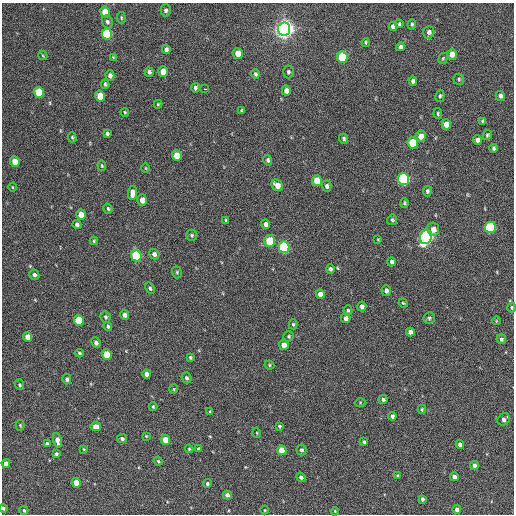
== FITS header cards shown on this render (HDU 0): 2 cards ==
NAXIS1  =                  512 / Axis length
NAXIS2  =                  512 / Axis length

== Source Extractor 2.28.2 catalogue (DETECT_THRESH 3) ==
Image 512 x 512 px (HDU 0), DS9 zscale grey, 1 PNG px = 1 image px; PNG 516 x 516 px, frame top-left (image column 1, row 512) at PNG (2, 3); each listed source drawn as its Kron ellipse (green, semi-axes under 4 px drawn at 4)
Background 286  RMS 16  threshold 49.2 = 3 sigma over >= 5 px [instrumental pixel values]
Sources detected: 151; all 151 listed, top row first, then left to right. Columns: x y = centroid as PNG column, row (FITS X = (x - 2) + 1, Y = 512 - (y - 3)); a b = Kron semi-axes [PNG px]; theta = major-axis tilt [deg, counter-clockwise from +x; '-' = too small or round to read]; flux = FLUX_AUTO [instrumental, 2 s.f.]
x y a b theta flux
166 10 6 5 - 2600
105 12 5 4 - 22000
121 18 6 3 -82 1200
107 22 6 5 - 2600
399 24 4 3 - 1500
412 24 5 4 - 1800
393 26 4 4 - 3900
284 29 6 6 - 870000
429 32 6 5 - 4100
107 34 6 5 - 77000
366 42 4 3 - 1300
400 47 4 4 - 3700
166 49 4 4 - 3400
238 54 5 5 - 13000
452 54 5 5 - 11000
43 55 5 3 - 1100
113 57 4 3 - 1000
342 57 6 5 - 73000
443 58 6 4 68 1300
149 72 5 4 - 2600
163 72 5 4 - 12000
288 72 6 5 - 2300
255 74 5 4 - 2200
110 75 5 4 - 3600
459 79 5 5 - 1800
413 81 4 4 - 3000
105 84 4 3 - 1800
195 88 5 4 - 2600
205 89 3 2 - 5600
286 91 5 4 - 6000
39 92 5 5 - 39000
100 96 5 4 - 24000
440 96 6 4 79 1900
500 96 5 4 - 3100
158 104 4 4 - 1100
242 110 4 3 - 1500
125 112 4 3 - 1200
438 114 5 4 - 1300
482 121 3 3 - 1400
446 125 5 4 - 14000
107 133 4 3 - 2200
487 135 5 4 - 1600
421 136 5 5 - 8700
72 137 5 4 - 1500
344 139 5 4 - 2200
477 140 4 4 - 4000
413 143 5 5 - 44000
494 148 4 3 - 2300
177 156 5 5 - 21000
268 160 5 4 - 2100
15 162 5 4 - 16000
102 166 5 4 - 1300
146 168 4 3 - 910
403 179 6 5 - 200000
317 181 5 5 - 25000
277 185 6 5 - 9300
327 186 5 4 - 2700
12 187 4 3 - 880
427 191 5 4 - 2300
132 193 7 4 83 7600
142 200 6 5 - 6300
404 203 5 4 - 1500
108 209 5 4 - 1700
81 215 5 4 - 14000
226 220 4 3 - 1100
392 220 5 5 - 2000
77 224 4 4 - 3000
266 224 5 4 - 4100
490 227 5 5 - 100000
433 229 6 6 - 8000
192 235 5 5 - 1800
426 237 7 6 - 330000
378 239 4 2 - 870
94 241 4 3 - 1500
270 241 5 5 - 43000
284 247 6 5 - 130000
154 254 5 5 - 3600
136 256 6 5 - 100000
391 262 4 4 - 2700
330 269 5 4 - 2100
177 272 6 4 -71 1600
34 275 5 5 - 2800
150 288 6 4 -62 2100
386 291 5 4 - 3000
320 294 5 4 - 6700
403 303 5 3 - 1100
362 306 5 4 - 3900
512 307 5 3 - 1300
348 310 5 4 - 1500
124 315 5 4 - 4200
106 317 6 5 - 2200
346 318 5 4 - 4000
429 318 6 5 - 2100
79 321 5 5 - 38000
496 321 4 2 - 740
293 324 5 4 - 1500
108 326 4 4 - 2100
410 332 4 4 - 4400
289 336 5 5 - 1800
28 337 5 4 - 11000
501 339 5 4 - 2300
96 343 5 4 - 3200
284 345 5 4 - 7200
79 353 4 3 - 1700
107 354 5 5 - 26000
190 357 4 3 - 1600
269 365 5 4 - 1500
146 374 4 4 - 5300
186 378 5 4 - 2500
67 379 5 4 - 2700
20 385 5 4 - 1600
174 389 5 3 - 1100
383 399 4 4 - 2400
360 403 5 3 - 980
153 407 4 3 - 1300
422 409 4 4 - 1300
210 412 4 3 - 1100
392 416 4 4 - 2500
504 419 7 5 43 4500
20 425 5 4 - 1300
279 426 3 3 - 1700
96 427 5 4 - 10000
257 433 5 3 - 910
146 436 4 3 - 860
122 438 5 4 - 2300
57 440 7 4 -78 6900
165 440 5 4 - 13000
364 442 4 3 - 2200
47 444 4 4 - 2800
460 445 4 4 - 5000
84 449 4 4 - 1000
189 449 4 3 - 1100
198 449 4 4 - 2100
282 450 5 4 - 19000
301 450 5 5 - 2500
56 454 4 3 - 2100
158 461 4 4 - 1400
6 463 4 4 - 7200
474 466 4 4 - 4100
398 476 3 3 - 1500
301 477 5 4 - 2700
454 477 4 4 - 4900
76 483 5 4 - 16000
207 484 4 4 - 2100
227 495 4 4 - 3400
422 499 4 3 - 2000
3 508 4 3 - 2100
24 510 4 4 - 1800
265 510 4 3 - 790
457 510 4 4 - 4200
335 511 4 3 - 1100
At the frame edge (FLAGS 8, measured only in part): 2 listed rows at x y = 512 307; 3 508